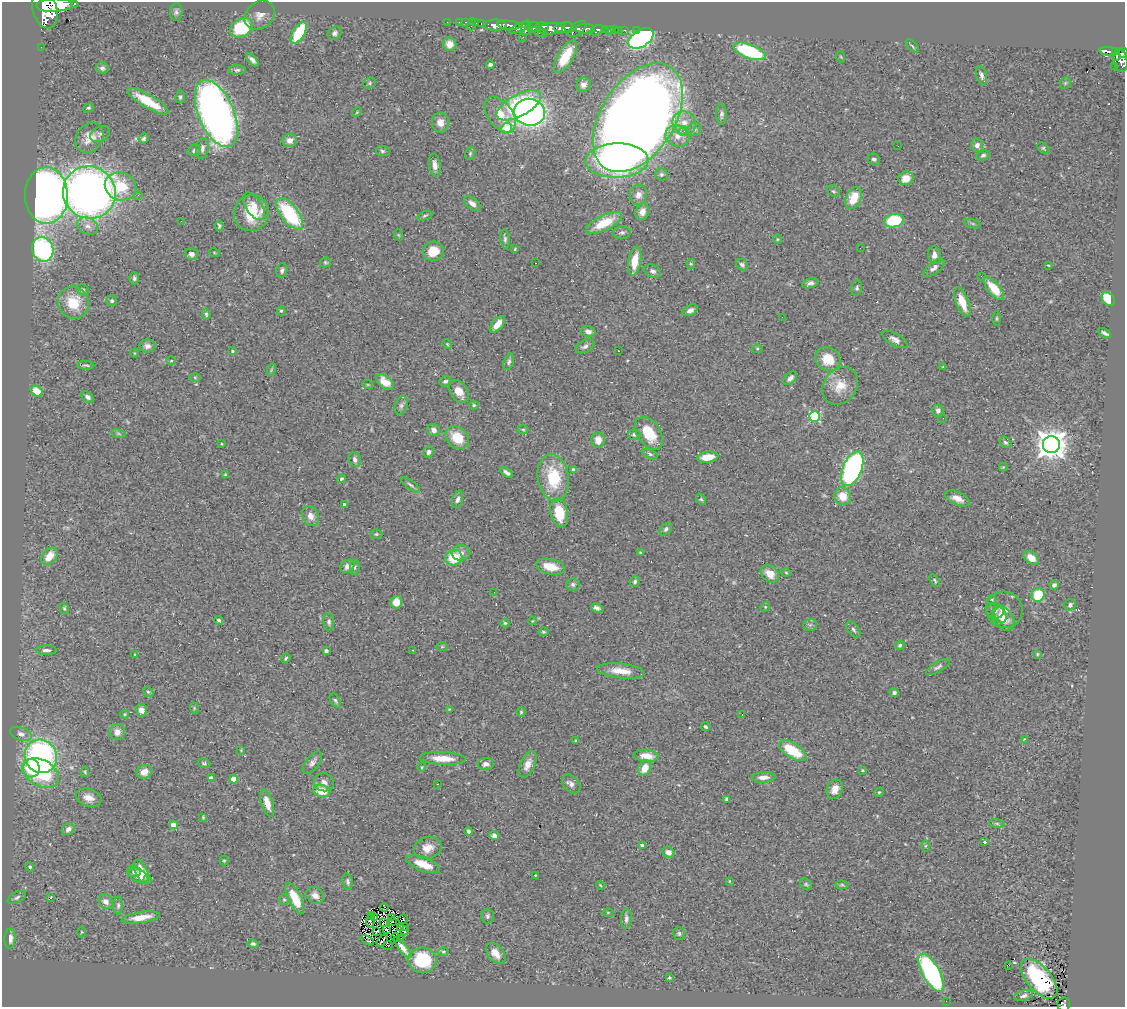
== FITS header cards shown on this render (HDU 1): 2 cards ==
NAXIS1  =                 1123
NAXIS2  =                 1005

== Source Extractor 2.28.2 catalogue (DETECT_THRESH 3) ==
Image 1123 x 1005 px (HDU 1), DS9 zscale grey, 1 PNG px = 1 image px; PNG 1127 x 1009 px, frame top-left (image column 1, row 1005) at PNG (2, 2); each listed source drawn as its Kron ellipse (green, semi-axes under 4 px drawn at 4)
Background 0.617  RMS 0.054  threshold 0.163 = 3 sigma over >= 5 px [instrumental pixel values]
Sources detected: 363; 6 with non-positive FLUX_AUTO (blend fragments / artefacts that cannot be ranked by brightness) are neither listed nor drawn; the other 357 listed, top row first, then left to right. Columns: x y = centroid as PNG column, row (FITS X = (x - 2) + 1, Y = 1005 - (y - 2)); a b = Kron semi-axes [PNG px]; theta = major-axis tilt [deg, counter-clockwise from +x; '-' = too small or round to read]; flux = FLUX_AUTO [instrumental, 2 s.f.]
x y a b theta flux
75 4 3 3 - 160
54 5 18 6 2 13000
45 10 19 12 -73 5900
176 12 9 6 86 11
260 15 16 13 39 38
447 22 2 2 - 11
459 22 2 2 - 15
465 22 3 2 - 18
476 23 2 2 - 12
472 24 6 2 72 30
481 24 3 2 - 32
496 25 11 5 -1 1400
509 25 11 4 -5 1400
543 26 6 4 -5 410
533 27 6 5 - 570
241 28 12 9 29 210
520 28 11 4 24 470
526 28 8 3 78 480
564 28 9 5 12 2900
568 28 5 3 - 890
550 29 12 6 5 1000
577 29 11 6 38 740
585 29 10 4 0 1300
615 29 3 3 - 50
597 30 7 4 27 270
605 30 3 3 - 270
619 30 2 2 - 6.7
625 30 3 2 - 17
636 30 3 2 - 9.6
609 31 4 3 - 25
539 32 8 4 -26 210
299 33 12 6 59 180
335 33 7 6 - 12
523 37 3 2 - 7.8
641 38 14 8 31 740
450 44 7 6 - 26
912 46 8 3 -45 5.1
41 47 2 2 - 9
749 51 17 7 -21 350
1109 51 10 4 -5 180
1115 52 4 3 - 140
1123 53 5 3 - 280
566 56 19 7 59 110
1116 56 4 3 - 130
841 57 6 3 -71 3.8
252 60 8 4 -48 14
1120 60 12 7 -82 700
490 65 4 3 - 7.9
1115 67 2 2 - 7.6
102 68 6 5 - 8.8
237 70 8 5 1 8.1
981 75 10 5 -74 13
370 83 6 5 - 6.5
1065 83 6 5 - 5.4
583 85 8 7 - 16
180 97 6 5 - 7.2
148 101 23 6 -31 120
519 105 24 10 28 440
88 108 5 4 - 5
357 112 5 4 - 3.5
530 112 15 13 -7 1200
216 114 35 17 -67 3000
722 114 11 5 89 11
500 115 20 12 -54 74
638 118 60 37 57 7700
440 122 10 8 -86 29
684 123 12 11 - 44
506 128 6 5 - 140
694 129 7 6 - 8.7
684 131 5 5 - 9.4
100 134 10 7 24 13
677 136 12 10 -22 35
89 138 16 13 55 46
144 139 5 4 - 7
290 140 7 6 - 19
977 145 7 5 -66 22
898 146 3 2 - 3
202 148 10 6 81 15
1043 148 7 4 -39 5.8
194 150 7 5 19 9
382 151 7 5 -4 6.7
470 153 7 5 70 6.1
983 155 7 4 24 8.5
874 159 6 5 - 9.5
617 161 31 17 1 620
435 165 11 5 -82 24
661 174 6 6 - 6.7
906 178 7 7 - 43
120 186 16 13 -23 130
833 191 7 5 -32 6.2
89 192 26 26 - 2700
46 195 28 21 -88 2900
138 195 2 2 - 15
638 195 10 8 75 21
854 198 12 7 65 95
472 203 9 5 -37 20
254 206 15 8 -57 40
642 212 8 6 67 28
251 213 18 17 - 120
290 214 19 8 -52 300
425 216 8 4 18 5.9
181 221 2 2 - 2.4
894 221 10 6 10 210
604 223 19 7 26 100
973 223 8 3 -19 5.8
88 226 11 8 -23 24
219 226 5 4 - 6.9
622 233 9 6 5 10
399 235 6 3 -70 3.6
505 239 10 4 -83 9.6
777 239 4 4 - 3.7
860 248 2 2 - 1000
43 249 12 10 -69 520
515 249 4 3 - 3.6
433 251 11 9 18 65
214 252 5 3 - 3.3
191 254 7 5 -13 13
934 255 9 6 -81 23
635 261 14 6 80 68
325 262 5 5 - 5.8
535 263 2 2 - 2.9
691 264 5 4 - 4.3
742 265 6 5 - 9.7
1048 265 4 3 - 2.7
934 268 12 5 38 16
282 270 7 5 75 9.6
653 271 8 6 -22 13
981 276 3 2 - 3
134 278 6 5 - 9.6
810 283 8 5 15 13
857 288 8 5 77 7.8
994 288 14 6 -51 77
83 290 6 5 - 8.9
1108 299 8 5 -54 92
112 301 5 5 - 8
962 302 15 6 -69 72
73 303 16 15 - 110
690 310 8 5 27 17
281 311 5 4 - 4.6
206 314 5 3 - 5.7
782 317 2 2 - 2.6
997 318 7 3 90 4.6
497 324 10 5 50 38
588 332 7 5 -14 16
1105 333 7 3 -29 9.3
895 339 14 6 -29 19
447 344 5 4 - 4
147 346 8 6 1 15
585 346 10 6 26 12
757 349 5 3 - 4.1
232 351 4 4 - 5.7
618 351 2 2 - 2.1
134 353 4 3 - 2.7
828 359 13 11 -40 82
171 361 5 3 - 3.4
509 362 8 5 73 8.3
86 365 8 4 -5 7.5
943 367 4 4 - 3.1
271 370 6 4 72 4.7
195 377 6 4 -1 4.2
790 378 8 5 45 14
445 381 6 5 - 9.2
385 382 10 6 -37 48
368 385 5 3 - 3.5
840 386 20 16 51 68
37 391 6 5 - 71
459 392 13 8 -56 45
87 397 7 4 -36 11
401 405 9 6 69 11
474 405 5 4 - 5.3
938 411 6 5 - 16
815 417 5 5 - 310
943 418 2 2 - 3.5
523 429 5 3 - 3.7
434 430 7 6 - 18
649 433 18 11 -56 120
118 434 7 4 -9 5.6
634 434 6 5 - 7.1
457 438 13 10 -40 96
598 440 8 6 90 36
1005 442 6 5 - 7.6
222 444 3 2 - 2.9
1051 445 8 8 - 5500
428 452 6 5 - 12
650 454 8 4 -24 7.4
708 457 11 5 8 64
355 460 7 6 - 13
1003 467 4 4 - 3.2
852 469 18 9 68 880
574 470 4 4 - 23
507 472 7 3 -34 12
225 475 4 3 - 4.3
553 478 24 15 -81 170
341 479 4 4 - 5.4
410 485 11 3 -36 8.2
843 496 9 8 - 54
957 498 13 6 -24 32
458 499 9 5 74 12
701 499 6 4 -52 5.3
345 505 4 3 - 12
559 513 14 8 -79 110
311 516 10 8 -63 24
666 529 7 5 47 8.6
376 534 6 5 - 5.8
461 553 9 8 - 19
640 553 4 3 - 3.6
49 556 10 6 50 57
454 558 9 8 - 97
1031 558 8 5 -36 45
347 566 7 6 - 20
355 567 7 4 81 7
550 567 15 7 -13 59
786 572 5 3 - 3.6
770 574 10 7 -39 41
935 580 7 3 -59 5.5
635 582 5 4 - 7.8
573 584 6 6 - 9.3
1054 585 4 4 - 12
494 592 2 2 - 2.5
1038 595 7 6 - 130
992 599 4 3 - 3
396 602 6 5 - 47
1070 605 6 5 - 12
765 607 5 4 - 4.2
64 608 6 4 -75 5
597 608 6 4 -23 12
1004 610 18 18 - 45
995 611 9 7 -2 14
1000 615 8 6 -75 24
1003 618 14 9 -55 48
219 620 5 4 - 7.3
532 621 4 3 - 2.8
329 622 9 5 -87 9.5
505 623 4 4 - 4.9
810 625 6 6 - 8.9
853 630 9 5 -53 8.5
543 632 5 4 - 5.5
900 645 5 4 - 6.3
442 647 6 4 1 4.3
46 650 10 5 -1 14
413 650 2 2 - 2.3
326 651 4 3 - 7.5
135 654 4 2 - 3
1037 654 3 3 - 4
286 658 5 3 - 5
938 667 13 5 30 11
621 671 24 7 -6 56
148 692 5 4 - 5.1
894 692 4 4 - 7.1
335 701 8 5 -60 7.2
194 708 6 3 -72 3.9
449 709 4 3 - 3.2
141 710 6 5 - 27
521 712 5 5 - 5.1
125 714 4 3 - 4
742 714 3 2 - 2
706 727 4 3 - 5.4
117 732 8 7 - 23
21 734 11 6 -20 16
1024 739 4 3 - 2.4
576 741 3 3 - 4.7
241 750 3 3 - 3.1
793 751 16 7 -33 140
41 756 17 16 - 820
646 756 12 6 -5 44
443 758 23 6 -3 61
204 763 6 4 -19 6.5
312 763 13 6 52 17
485 764 8 6 6 15
528 764 14 7 65 31
421 767 5 3 - 3.8
31 768 9 9 - 110
645 768 8 6 62 47
862 770 3 2 - 3.7
85 772 5 4 - 4.4
144 772 8 6 23 36
41 773 19 13 -29 240
763 777 12 5 4 25
211 778 4 4 - 12
234 779 4 4 - 44
324 782 10 9 - 18
437 784 3 2 - 11
571 784 11 7 -50 17
835 789 10 7 65 35
322 791 8 6 -17 71
879 792 5 4 - 4.7
89 798 13 8 -18 35
727 799 4 4 - 19
267 803 14 6 -73 45
203 817 4 4 - 4.2
997 823 8 4 -9 6
173 825 4 4 - 48
68 829 7 5 39 18
469 831 4 3 - 7
494 836 5 4 - 17
984 842 3 3 - 9.5
642 845 4 4 - 9.5
925 846 6 4 89 4.6
428 848 14 11 20 43
668 852 6 5 - 18
224 861 5 4 - 4.5
423 864 18 7 -21 67
30 867 4 4 - 6
134 871 7 5 -19 11
142 872 13 6 -65 44
535 875 3 3 - 2.6
139 876 11 6 -30 31
148 880 3 2 - 3.6
348 881 8 5 -80 9.1
729 881 4 2 - 2.6
806 884 6 5 - 6.2
600 885 4 3 - 3.1
842 885 6 4 -8 5.3
315 895 9 8 - 23
17 897 10 5 28 9.4
51 898 3 3 - 64
295 898 17 6 -64 110
284 900 5 4 - 5
106 902 8 6 -49 24
118 905 9 5 89 8.4
384 907 4 2 - 3.4
608 912 5 3 - 3
371 916 3 2 - 2
487 916 7 6 - 9.3
141 917 19 5 8 56
375 917 3 2 - 2.1
391 917 3 2 - 3.3
403 919 5 3 - 7.4
626 919 10 5 86 12
370 921 7 2 84 4.3
383 922 4 2 - 0.83
392 922 2 2 - 1.4
405 927 3 2 - 5.6
401 928 3 2 - 2.4
386 930 4 2 - 6.8
405 931 4 3 - 4.7
82 932 5 3 - 3.7
377 932 4 2 - 3.8
679 933 6 5 - 7.1
395 937 4 3 - 2.6
400 938 2 2 - 280
10 939 10 5 88 23
367 940 7 3 -27 13
382 941 7 2 47 8.9
253 944 5 4 - 7.1
388 945 4 2 - 4.6
403 948 13 4 -50 27
443 952 5 4 - 4.8
496 953 12 7 -49 40
422 960 14 12 -7 210
1009 965 3 2 - 17
931 973 21 8 -61 640
669 978 3 3 - 6.2
1039 979 24 12 -49 320
1024 996 9 5 15 12
946 1001 2 2 - 2
1064 1004 7 6 - 130
At the frame edge (FLAGS 8, measured only in part): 5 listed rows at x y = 75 4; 54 5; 45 10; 1123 53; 1064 1004
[6 non-positive-flux detections neither listed nor drawn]